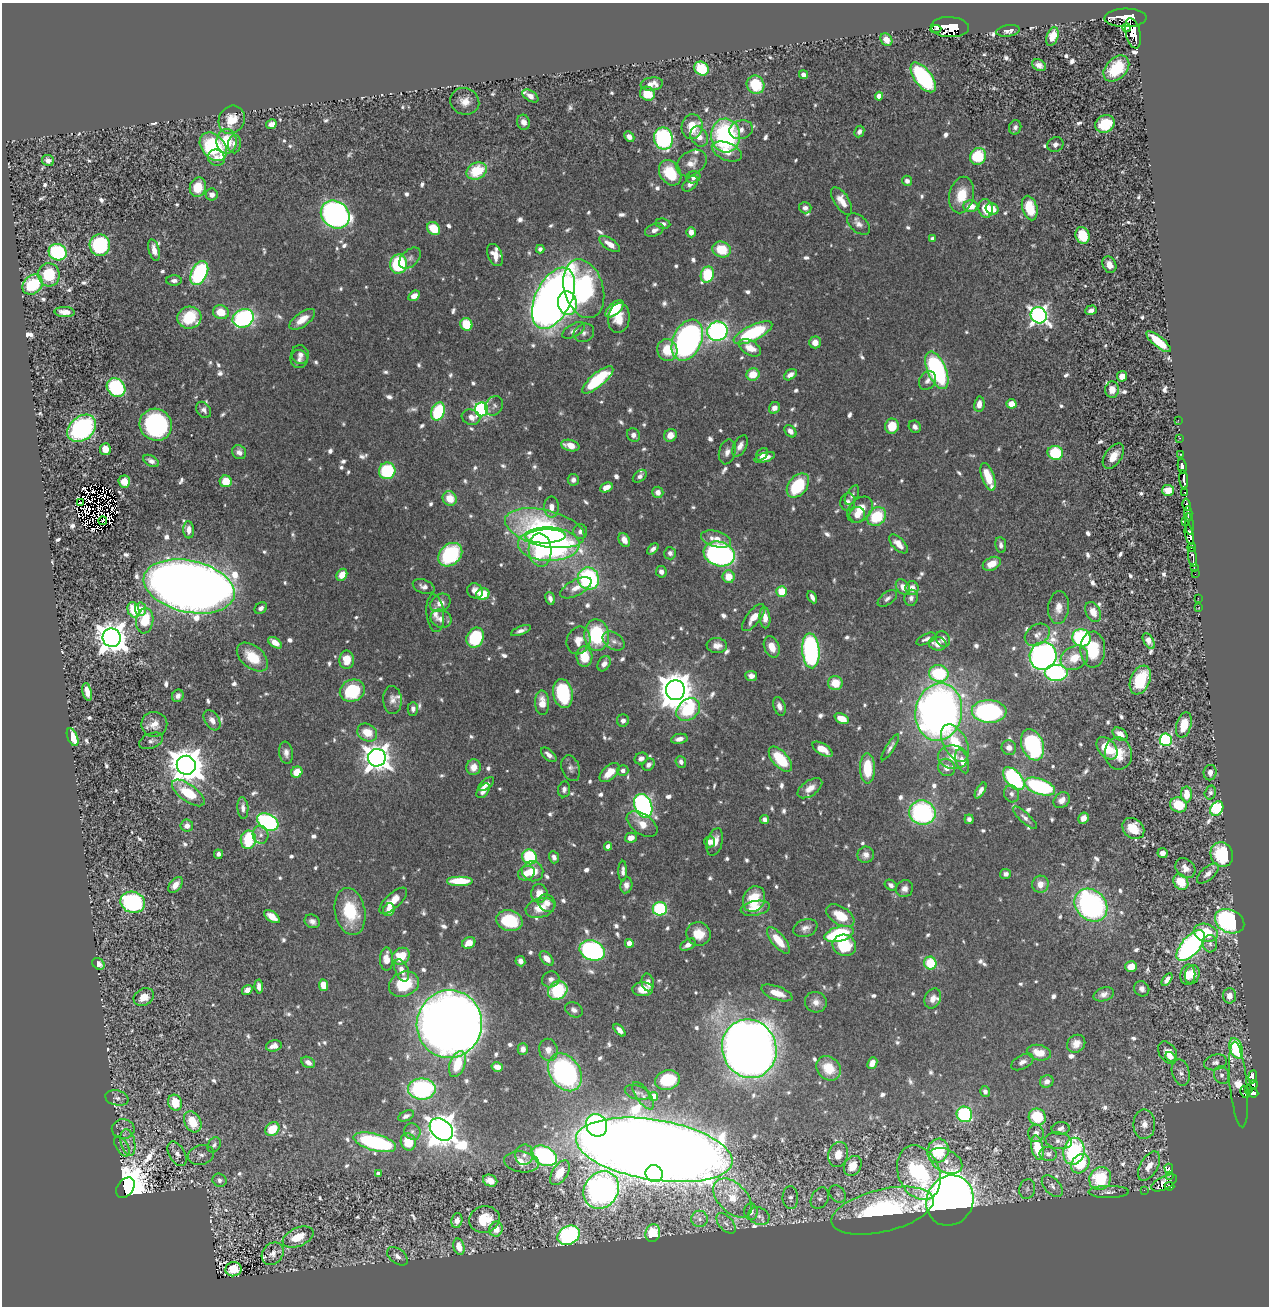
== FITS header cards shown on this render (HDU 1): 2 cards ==
NAXIS1  =                 1267
NAXIS2  =                 1304

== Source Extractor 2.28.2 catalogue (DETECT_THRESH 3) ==
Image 1267 x 1304 px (HDU 1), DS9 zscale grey, 1 PNG px = 1 image px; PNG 1271 x 1308 px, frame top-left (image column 1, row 1304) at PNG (2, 3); each listed source drawn as its Kron ellipse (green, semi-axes under 4 px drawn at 4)
Background 0.567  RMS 0.0085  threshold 0.0255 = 3 sigma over >= 5 px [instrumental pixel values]
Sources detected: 1022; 9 with non-positive FLUX_AUTO (blend fragments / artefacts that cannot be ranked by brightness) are neither listed nor drawn; of the other 1013, the 500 brightest by FLUX_AUTO listed and drawn (513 fainter detections omitted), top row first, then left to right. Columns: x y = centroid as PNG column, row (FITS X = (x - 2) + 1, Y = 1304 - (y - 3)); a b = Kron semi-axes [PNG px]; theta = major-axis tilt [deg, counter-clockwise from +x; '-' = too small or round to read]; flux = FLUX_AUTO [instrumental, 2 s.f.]
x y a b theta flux
1125 18 21 9 1 2300
950 27 19 10 -3 3400
1127 28 4 4 - 210
936 29 5 2 - 130
1008 31 12 5 9 3.6
1133 33 15 7 -77 1300
1052 37 9 5 70 10
886 40 7 5 -54 6
1039 65 7 5 -33 3.6
1116 68 15 10 45 23
701 69 8 6 -42 30
803 75 5 4 - 2.3
923 77 17 8 -53 81
652 84 11 6 6 6.8
756 85 9 8 - 23
647 94 8 6 -28 13
530 96 9 5 -34 3.6
879 96 4 4 - 5.7
465 101 15 13 -23 6.4
232 120 14 12 61 13
524 122 7 6 - 3.7
271 124 5 4 - 4.6
1105 124 10 8 31 23
692 127 12 10 79 16
1015 127 7 6 - 2.3
741 130 12 9 16 4.4
859 131 6 5 - 2.3
726 135 17 14 -85 92
629 137 6 4 -44 4.1
699 137 11 8 -63 6.1
663 139 11 9 -79 100
227 141 12 10 -90 21
234 144 9 6 82 3.1
1055 144 8 7 - 3.1
213 147 16 11 -48 62
727 151 16 8 -22 7.6
978 156 9 7 57 28
216 158 9 8 - 4.1
48 160 6 5 - 2.6
691 163 16 12 34 5.9
477 171 10 8 26 25
670 173 13 10 -57 23
693 177 7 6 - 2.5
907 181 5 5 - 2.3
690 184 9 6 46 2.9
198 187 10 8 75 17
212 195 6 6 - 3.8
961 195 18 12 78 15
842 201 15 7 -57 7.8
971 206 7 6 - 8.6
805 208 6 5 - 2.4
986 208 9 7 -82 13
1030 208 12 7 -74 19
992 209 6 5 - 9.3
335 215 15 13 -40 330
663 224 7 5 -9 2.6
859 224 13 8 -41 3.7
434 228 7 6 - 17
654 230 10 6 22 3.2
691 232 5 4 - 4.6
1082 235 8 7 - 24
932 239 4 4 - 2.7
610 244 12 5 -34 6.2
100 245 11 10 - 76
540 249 4 4 - 2.4
154 250 11 5 -75 5.1
722 250 9 7 -21 17
58 252 9 8 - 79
495 255 12 7 -68 6.4
410 258 13 8 43 2.9
398 264 10 8 81 52
1109 265 9 6 -63 5.7
199 273 13 7 64 97
49 275 11 11 - 27
707 275 8 6 73 33
174 280 7 5 1 2.3
33 285 11 9 44 39
584 289 30 19 -74 140
414 296 6 5 - 5.1
553 298 33 18 64 540
567 303 12 9 -79 30
614 309 11 5 41 22
1091 310 6 4 18 2.8
65 312 10 5 -4 5.9
221 312 8 7 - 12
1039 315 8 8 - 280
189 318 12 11 - 31
243 318 11 9 25 110
619 318 15 11 83 11
302 319 15 7 36 8.1
466 324 6 6 - 23
574 330 12 6 30 3.2
717 331 10 9 - 150
584 333 10 8 28 2.8
753 333 21 7 26 64
687 340 21 14 66 230
815 342 6 6 - 5.7
1158 342 15 5 -39 22
750 348 12 7 -31 8.7
667 350 11 10 - 15
300 355 9 8 - 3
299 359 9 8 - 2.8
937 370 20 9 -67 100
753 374 6 6 - 11
790 375 7 4 35 3.9
1122 376 5 5 - 6.6
598 380 19 6 40 49
928 381 10 8 53 3.1
116 387 10 8 -46 68
1112 390 8 7 - 6.4
979 404 7 5 80 5.1
1011 404 5 4 - 9.8
494 406 10 8 56 2.4
774 408 6 5 - 3.7
481 409 7 6 - 140
204 410 9 6 -53 2.7
438 411 9 6 67 39
471 417 9 7 -18 4.7
1178 420 2 2 - 8.2
156 425 16 15 - 100
892 426 7 7 - 12
915 427 6 5 - 2.8
82 428 16 11 41 130
790 431 7 5 -48 3.4
633 435 7 6 - 3.2
670 435 7 6 - 6.3
1180 438 2 2 - 5.1
570 445 9 5 -14 8.1
740 446 12 6 62 4.4
105 449 6 5 - 8.3
239 452 7 6 - 3
727 452 12 8 76 3.6
1055 453 8 7 - 33
762 454 7 5 45 3.2
1180 454 3 2 - 15
1113 456 14 8 55 8.8
765 457 10 4 17 4.7
151 461 8 5 -30 3.2
1182 466 8 3 -81 410
387 471 8 8 - 38
640 476 8 5 39 2.4
988 477 14 6 -70 14
573 480 6 5 - 2.5
1184 480 9 3 -83 450
226 481 6 6 - 14
124 482 6 5 - 9.5
798 486 14 9 52 38
606 487 6 4 25 6.4
1168 490 6 5 - 9.5
658 492 6 5 - 4
1184 492 3 2 - 7.4
852 495 11 5 60 2.3
450 498 7 7 - 11
848 502 9 7 77 2.8
80 503 4 2 - 2.6
1187 505 6 3 -76 190
551 507 10 7 -90 4.6
860 510 15 10 48 11
1188 514 7 2 90 110
857 515 8 7 - 4
877 517 10 8 41 28
103 521 4 3 - 2.4
1185 521 3 2 - 37
1189 524 11 4 -85 120
545 528 40 18 -14 100
189 530 8 5 -86 4.4
580 532 7 7 - 3.3
1189 535 10 4 -78 820
546 536 20 7 2 90
716 539 15 7 -16 7.9
624 540 7 5 -61 5.5
549 544 31 16 -1 210
898 544 12 6 -45 6.2
1001 545 8 5 -83 2.6
1192 547 4 3 - 84
653 549 7 4 42 2.5
540 550 16 11 -86 47
670 553 6 6 - 2.4
719 554 16 12 -19 160
450 555 13 10 42 64
1193 557 10 3 -81 330
992 564 9 6 26 8.8
1194 567 4 2 - 62
661 572 6 5 - 2.9
1195 574 2 2 - 3
342 575 6 5 - 8
729 577 6 6 - 11
588 579 11 10 - 89
189 586 46 26 -13 1700
424 587 11 6 -20 3.4
903 587 8 6 -53 5
576 588 17 8 28 6
912 588 7 6 - 6.2
475 591 8 7 - 4.9
782 591 5 5 - 18
483 594 7 5 24 24
812 597 6 4 -62 3
550 598 7 4 -74 2.5
887 598 11 6 37 2.4
911 598 8 6 78 2.7
1198 598 2 2 - 3.9
440 603 11 8 34 5.8
1058 607 16 10 85 6.8
1199 607 2 2 - 3.5
261 608 7 5 36 2.3
141 609 6 5 - 7.1
134 610 8 5 -68 20
1093 612 10 7 -66 6.7
435 613 19 9 -84 6.1
753 617 16 7 53 7.2
765 618 10 5 -84 5.4
441 619 11 9 -22 5.3
145 621 13 8 81 22
521 631 10 4 22 2.8
597 635 16 12 -85 52
1037 635 13 10 34 5
112 638 9 9 - 1100
475 638 10 8 61 39
1081 638 9 8 - 76
926 639 10 5 26 2.3
943 639 8 6 -66 3.6
578 640 14 11 68 7.9
614 641 12 8 -34 3.5
1149 641 9 5 -59 3.9
275 643 8 4 -34 6.7
938 644 9 6 -11 6.4
717 645 10 7 -4 4.7
772 647 11 7 -69 8.6
1093 649 18 12 -88 24
811 651 17 8 -86 110
1043 656 14 13 - 350
252 657 18 11 -40 17
584 657 10 8 -84 16
1074 658 14 11 29 13
347 660 9 7 89 11
604 664 8 5 59 3.9
939 673 10 8 -11 39
1056 673 12 8 0 70
751 676 6 5 - 3.7
1140 680 15 9 67 30
835 683 7 7 - 11
675 690 10 9 - 1400
352 691 13 10 23 42
87 692 9 4 -78 6.2
563 693 14 9 -80 47
178 696 6 5 - 2.9
392 700 14 9 -87 4.1
542 703 12 7 -88 8.7
779 706 10 6 -71 3.4
413 709 7 5 89 2.5
688 710 13 10 40 38
989 711 17 11 -3 120
939 712 29 23 78 450
842 719 7 5 -25 10
212 720 11 7 -58 4.2
623 721 6 6 - 2.5
154 724 13 12 - 6.4
1184 725 13 7 74 16
367 733 10 8 -28 12
1120 734 8 5 -38 6.5
73 737 9 5 -67 15
679 739 8 5 11 3.8
1166 740 6 6 - 92
151 741 12 7 21 2.6
955 743 20 11 -63 19
1032 745 16 10 -69 95
890 747 15 4 58 2.4
1009 748 7 7 - 4.1
1107 748 13 8 -49 18
823 749 11 5 -33 8.2
286 753 11 6 -81 3.5
1118 753 16 13 -81 13
549 755 9 5 -41 3.3
953 757 15 11 -6 8.8
377 758 9 9 - 740
641 758 7 5 27 3.1
780 759 15 7 -48 28
962 761 12 6 -72 6.1
681 762 6 5 - 2.3
186 765 9 9 - 1500
648 765 7 5 45 2.4
474 767 8 7 - 5.8
946 767 9 8 - 4.7
571 768 13 9 -72 3.1
867 769 15 7 -89 23
623 770 5 5 - 2.4
297 772 6 5 - 10
610 773 12 6 43 9.8
1210 773 8 6 80 3.8
1014 779 13 7 -49 84
486 784 9 4 39 5.6
1040 786 16 7 -19 83
810 788 14 7 34 5.7
564 789 8 6 82 2.5
980 790 9 4 58 3.1
483 791 8 5 52 3.3
1210 792 7 5 75 2.5
188 793 19 8 -36 24
1011 794 9 7 -66 2.7
1187 794 8 5 -90 10
1062 800 9 7 41 4.5
1179 805 8 7 - 19
643 806 12 8 -68 190
243 808 11 5 -86 3
1217 809 8 6 58 90
922 812 13 12 - 91
1025 818 16 5 -42 2.8
1083 818 5 5 - 5.1
765 819 5 4 - 2.9
969 819 5 4 - 2.3
268 822 11 8 -29 130
642 824 17 10 -34 7.6
187 826 6 6 - 4
1133 828 12 9 -41 12
261 835 9 8 - 2.8
631 838 6 5 - 4.9
248 840 9 7 81 48
710 842 6 5 - 3.3
715 842 14 7 75 6.3
608 846 4 4 - 5
1163 853 5 5 - 3.6
218 854 4 4 - 2.3
866 855 8 8 - 4.3
1222 855 12 11 - 36
530 857 7 7 - 43
554 857 6 5 - 2.8
1185 868 11 8 -45 5.2
533 871 10 10 - 12
623 871 10 4 89 2.9
526 873 9 7 26 7.1
1006 874 5 5 - 2.4
1208 874 13 6 41 3.6
460 881 13 5 0 20
1181 882 8 6 -50 14
1040 884 8 8 - 6.3
175 885 9 5 51 5.2
626 885 8 6 79 3.1
891 885 6 5 - 2.4
905 889 9 8 - 3.5
539 893 9 8 - 7.7
754 899 13 10 66 21
393 901 17 7 43 9.8
133 902 12 10 -19 100
547 903 9 8 - 4.4
1091 905 18 14 -45 140
540 908 15 9 15 10
755 908 15 7 11 9
660 909 7 7 - 56
389 910 6 5 - 5
350 912 24 15 -79 30
272 916 9 5 -36 8.2
840 916 16 9 -33 16
509 920 13 10 -15 38
312 921 8 6 -32 2.9
1230 921 15 11 -26 130
805 928 12 8 20 3.7
1206 933 12 9 -17 25
699 934 12 11 - 12
839 934 15 7 15 51
778 940 16 6 -51 13
469 943 7 5 29 9.2
629 943 4 4 - 7
1210 944 8 7 - 2.6
688 945 8 5 31 3.9
844 945 12 10 -23 23
1191 946 19 9 49 170
592 950 13 9 -21 150
401 956 9 7 37 17
547 958 8 5 -47 6
386 959 11 6 -88 8.8
520 961 5 5 - 2.8
930 963 6 6 - 23
98 964 7 5 -38 4.1
1131 967 6 5 - 9.2
402 970 12 6 -68 5.4
1192 974 9 7 75 8
1188 975 10 7 83 8.2
551 979 9 8 - 2.8
1167 980 7 4 56 4
648 982 9 6 -78 4.4
404 984 15 12 24 28
323 985 6 4 -79 10
259 987 7 4 -83 3.5
643 989 10 7 2 9.5
1142 989 8 7 - 3.3
247 990 6 4 36 3.9
558 991 10 8 37 40
777 993 16 6 -19 8.8
1104 994 10 6 18 3.5
1229 996 8 6 87 5.2
144 997 11 8 30 7.8
933 998 10 8 64 4.8
816 1002 11 10 - 4.8
574 1010 9 7 -29 2.6
449 1024 34 32 76 1100
619 1030 7 4 -48 3.5
1076 1044 9 8 - 5.5
274 1046 8 5 15 4.4
1236 1048 11 6 -71 51
523 1049 6 5 - 2.7
749 1049 29 27 -70 1000
548 1050 11 9 -77 5.2
1168 1052 12 8 -57 9.1
1039 1053 12 7 -11 10
1170 1057 5 4 - 3.3
308 1062 7 5 -29 3.7
1022 1062 12 7 28 3.1
1215 1062 11 7 14 2.9
872 1063 6 5 - 5.1
457 1064 13 7 69 17
497 1067 6 4 -13 5.5
828 1068 13 11 -45 14
565 1072 20 15 -56 120
1181 1072 13 8 -76 3.8
1222 1075 9 7 -67 2.6
1253 1077 7 3 84 50
667 1080 12 9 14 25
1047 1081 7 6 - 3.8
1238 1084 43 8 -85 20
1254 1084 4 3 - 64
422 1089 14 10 0 88
1249 1090 4 3 - 56
985 1092 6 5 - 2.3
1245 1092 6 4 -80 150
637 1093 13 7 -18 2.5
1253 1093 5 4 - 210
643 1096 16 7 -55 3.4
654 1096 4 4 - 10
117 1098 12 7 -13 2.7
175 1103 8 7 - 15
964 1114 8 7 - 58
406 1116 8 5 24 2.4
1037 1117 9 8 - 26
193 1122 11 8 -62 17
1144 1124 15 11 -89 6.3
597 1125 11 10 - 120
1061 1128 9 6 3 2.7
123 1129 11 9 -2 3.2
272 1129 7 6 - 18
441 1129 13 9 -41 1100
412 1132 8 7 - 2.4
1036 1133 8 8 - 3.2
1058 1141 13 8 -10 3.5
128 1142 13 7 -79 4.4
375 1142 22 8 -15 100
408 1142 9 7 -69 17
214 1145 8 6 61 2.3
122 1146 11 6 -58 2.3
1037 1148 12 6 -79 20
654 1150 79 30 -9 3400
938 1151 12 10 71 37
1074 1151 13 10 79 87
177 1154 13 8 -61 4.1
1048 1154 9 7 -10 3.1
201 1155 13 9 14 3.6
524 1155 10 9 - 3.7
838 1155 13 10 76 7.5
544 1156 13 9 -28 110
946 1161 18 11 -28 7.1
522 1162 17 10 -8 9.6
1080 1164 10 8 52 25
853 1166 10 8 59 12
1149 1166 16 8 60 7.5
1169 1169 5 3 - 85
560 1173 14 7 57 12
919 1173 28 20 -68 75
378 1174 4 4 - 3
654 1174 9 8 - 120
1170 1176 3 2 - 6.4
1100 1179 12 10 60 38
219 1180 7 6 - 2.3
490 1181 7 5 -23 6.1
1164 1183 14 6 26 330
1052 1186 13 7 -47 3.6
1169 1186 5 4 - 210
125 1188 11 8 54 2200
1027 1189 10 8 76 2.3
601 1190 20 17 55 220
1144 1190 2 2 - 6.1
1109 1192 20 6 0 3.3
838 1194 9 7 -51 2.2
733 1198 23 14 -46 16
790 1198 11 8 -88 2.5
820 1198 11 8 60 3
950 1200 26 23 62 1400
882 1211 52 21 14 110
751 1212 8 7 - 3.7
759 1216 11 8 -22 3.4
700 1219 8 8 - 3
484 1220 15 13 14 19
457 1221 7 5 76 3.1
726 1223 12 7 -48 2.9
496 1229 7 6 - 6.8
653 1233 9 7 74 20
569 1235 12 9 29 94
298 1237 16 9 22 14
459 1247 8 5 -75 6.9
273 1254 12 10 48 5.4
397 1256 12 7 -38 3.3
234 1269 8 7 - 19
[513 fainter detections neither listed nor drawn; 9 non-positive-flux detections neither listed nor drawn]